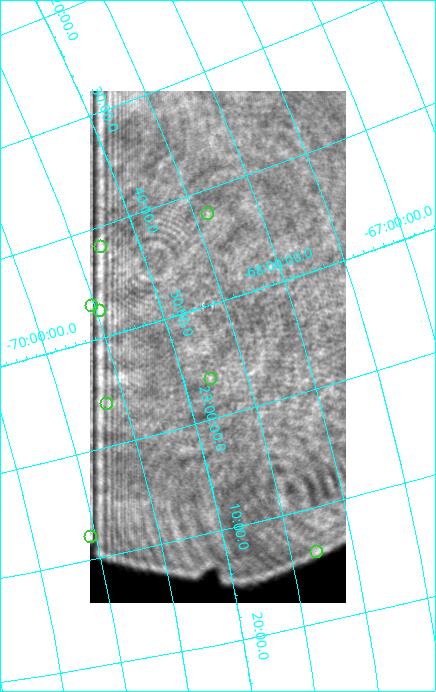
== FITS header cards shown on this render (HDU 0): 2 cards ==
NAXIS1  =                  256 / length of data axis 1
NAXIS2  =                  512 / length of data axis 2

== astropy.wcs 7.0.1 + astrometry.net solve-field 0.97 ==
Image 256 x 512 px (HDU 0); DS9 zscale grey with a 90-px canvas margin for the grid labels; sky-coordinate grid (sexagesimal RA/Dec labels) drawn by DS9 from the SOLVED WCS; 8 Tycho-2 reference stars matched to detected sources circled (green)
Header WCS: none
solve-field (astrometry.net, Tycho-2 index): SOLVED blind (the file carries no WCS)
Solved WCS: RA---TAN-SIP/DEC--TAN-SIP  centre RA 22:53:49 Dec -68:40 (343.46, -68.66 deg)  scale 28.9 x 29.6 arcsec/px (non-square pixels)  FOV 123.2' x 252.7'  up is -74 deg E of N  parity flipped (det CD > 0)
(file carries no celestial WCS; the grid is the blind solution)
Tycho-2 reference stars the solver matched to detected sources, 8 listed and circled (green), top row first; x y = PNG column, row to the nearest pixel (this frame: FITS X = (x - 90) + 1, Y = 512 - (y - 91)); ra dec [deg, ICRS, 3 dp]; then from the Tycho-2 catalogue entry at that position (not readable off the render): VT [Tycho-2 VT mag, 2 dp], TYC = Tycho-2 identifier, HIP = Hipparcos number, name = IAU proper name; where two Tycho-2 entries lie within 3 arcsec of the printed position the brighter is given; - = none
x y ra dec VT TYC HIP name
208 214 340.529 -68.399 7.98 9337-252-1 112080 -
101 247 340.461 -69.299 9.13 9337-2277-1 112061 -
92 306 341.722 -69.528 7.79 9337-2447-1 112468 -
100 311 341.885 -69.475 6.88 9337-1154-1 112525 -
211 379 344.111 -68.784 7.90 9338-1246-1 113290 -
107 404 344.040 -69.643 8.67 9338-1046-1 - -
91 537 346.984 -70.040 8.67 9341-882-1 114226 -
317 552 348.470 -68.291 7.81 9338-2053-1 114678 -